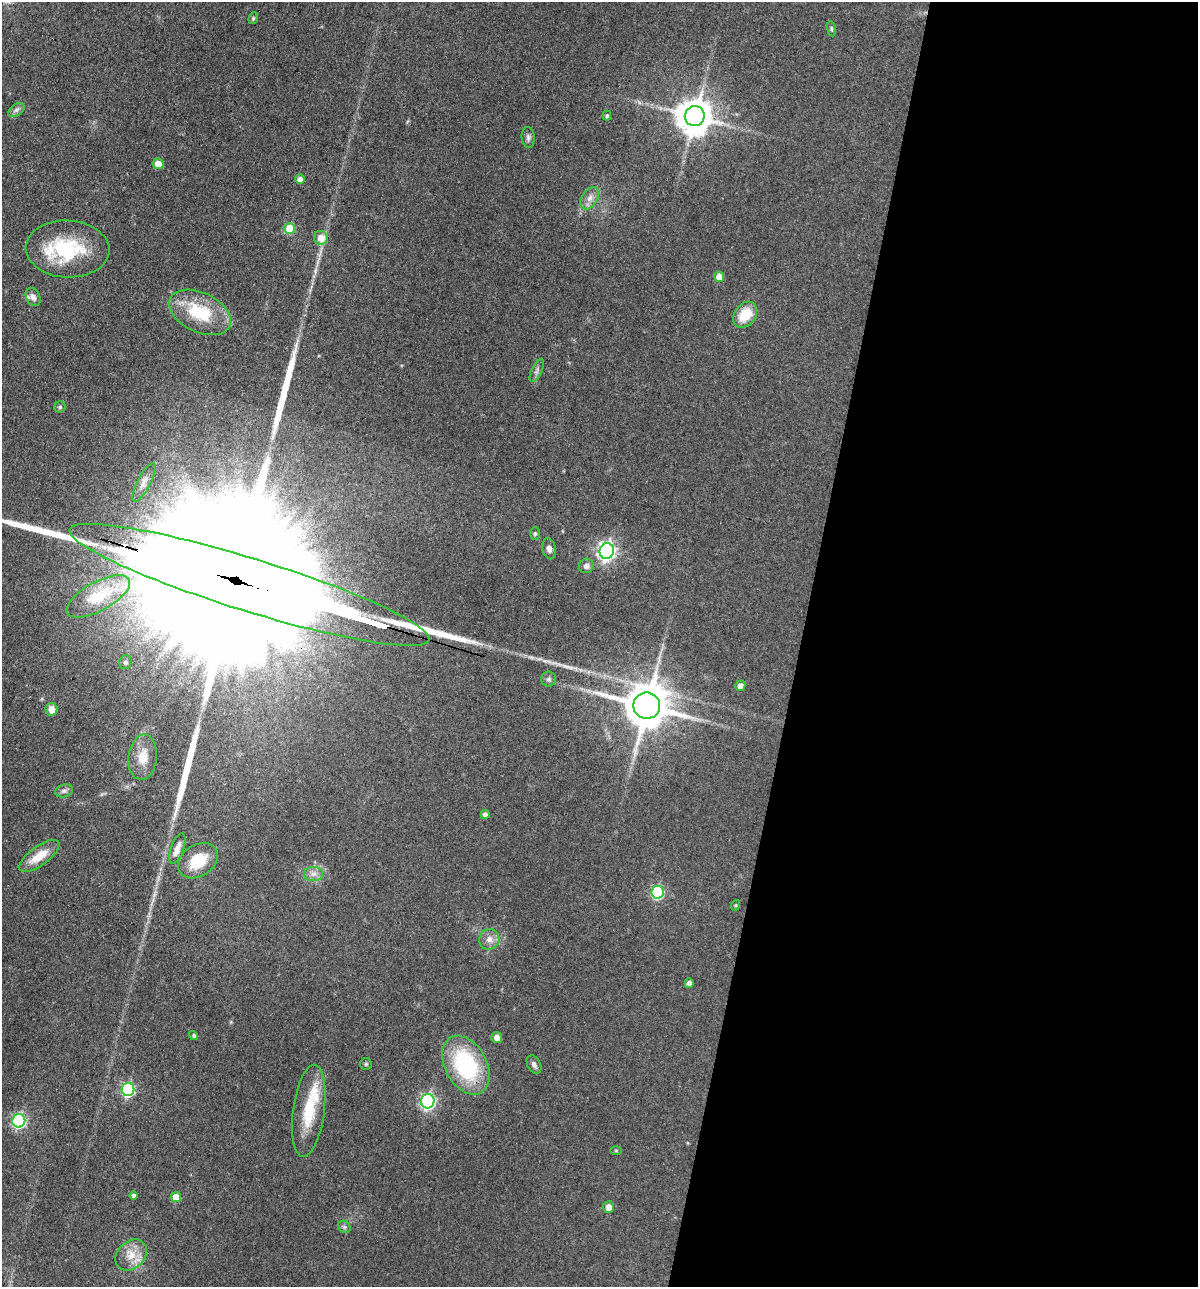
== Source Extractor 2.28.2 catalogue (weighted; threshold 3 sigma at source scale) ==
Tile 12 of 4 x 4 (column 4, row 3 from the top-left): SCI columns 3714-4909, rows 1285-2569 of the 5159 x 5138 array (HDU 1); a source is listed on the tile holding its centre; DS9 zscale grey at full resolution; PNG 1200 x 1289 px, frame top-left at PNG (2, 2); each listed source drawn as its Kron ellipse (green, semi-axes under 4 px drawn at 4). Shown black and unused: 33% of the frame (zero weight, under 3 of 4 exposures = <1% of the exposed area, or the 3 px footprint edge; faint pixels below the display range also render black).
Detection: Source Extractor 2.28.2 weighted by HDU 2 'WHT'; one run over the whole footprint, this tile lists its part. Background 0.0814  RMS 0.0065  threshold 0.0291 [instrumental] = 3 sigma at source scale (4.5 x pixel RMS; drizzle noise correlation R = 1.50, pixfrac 1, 0.05/0.05 arcsec/px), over >= 5 px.
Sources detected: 63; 4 long thin detections or spike segments (spike, bleed or trail) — neither listed nor drawn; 3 inside a brighter listed object's ellipse — not listed separately; the other 56 listed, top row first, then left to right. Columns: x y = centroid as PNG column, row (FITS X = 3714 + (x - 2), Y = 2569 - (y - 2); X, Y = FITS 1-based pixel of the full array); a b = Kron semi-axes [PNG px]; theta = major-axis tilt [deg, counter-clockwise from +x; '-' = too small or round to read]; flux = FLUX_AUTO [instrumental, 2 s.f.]
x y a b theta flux
253 18 6 4 69 0.97
831 29 7 3 -82 0.87
16 110 9 5 36 2
607 116 5 4 - 1
695 116 10 10 - 1500
528 137 10 6 -86 2.1
158 164 5 5 - 7.2
300 179 5 4 - 3.7
590 198 12 7 57 4.1
290 229 5 5 - 24
321 238 7 6 - 9.5
68 249 42 28 -3 49
719 277 5 5 - 7.8
33 297 9 7 -62 3.2
200 312 33 19 -26 35
745 315 14 10 52 17
537 370 12 5 65 2.3
60 407 5 5 - 1.3
144 482 21 6 62 4.4
535 534 6 5 - 1.1
549 549 11 6 -77 2.9
607 551 8 7 - 230
586 566 7 7 - 3.1
249 585 188 26 -17 160000
98 596 35 14 29 25
125 662 7 6 - 1.9
549 679 7 7 - 1.9
740 686 5 5 - 4.4
647 706 13 13 - 2500
51 709 6 6 - 6.1
143 757 23 14 83 12
64 791 9 6 15 2
485 814 4 4 - 2.6
177 848 16 6 70 4.6
39 856 24 9 37 13
198 861 21 15 35 21
313 874 9 7 0 3.4
657 892 6 6 - 72
736 905 5 3 - 0.66
489 939 10 10 - 4.6
689 983 5 4 - 3.2
194 1036 5 4 - 1.1
497 1038 5 5 - 5.2
366 1064 6 6 - 1.1
466 1065 31 21 -61 70
534 1065 10 6 -60 2.2
128 1089 6 6 - 100
428 1101 7 7 - 140
309 1111 46 15 82 27
19 1121 7 6 - 110
616 1150 6 4 -1 0.72
133 1195 4 4 - 1.9
176 1197 5 5 - 9.2
608 1207 6 5 - 5.8
344 1227 7 5 -44 1.4
131 1255 17 13 43 10
Overlapping masked pixels (flux is a lower limit): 1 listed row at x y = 249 585
Isophote crosses this tile's border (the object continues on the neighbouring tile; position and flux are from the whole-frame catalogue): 1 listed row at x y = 249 585